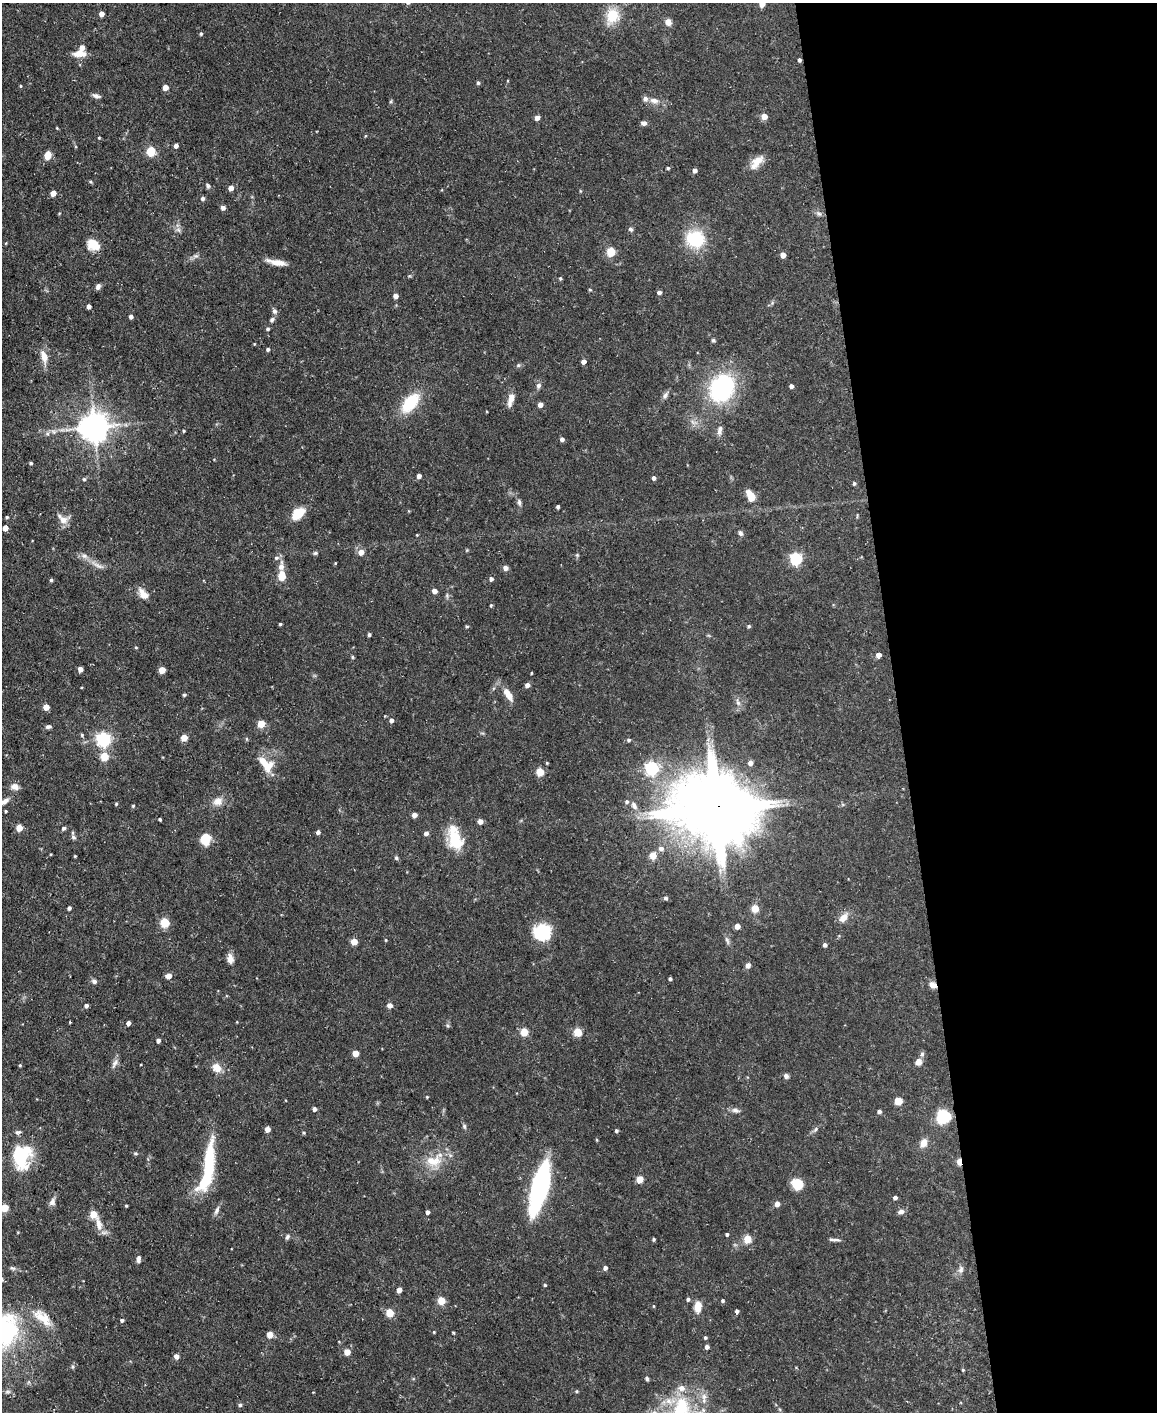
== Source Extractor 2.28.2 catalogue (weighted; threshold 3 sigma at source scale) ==
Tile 8 of 4 x 3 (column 4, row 2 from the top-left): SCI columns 3466-4620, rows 1537-2946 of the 4620 x 4591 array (HDU 1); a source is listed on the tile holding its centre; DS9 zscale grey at full resolution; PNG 1159 x 1414 px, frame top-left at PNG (2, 3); no overlay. Shown black and unused: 22% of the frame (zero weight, under 3 of 5 exposures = <1% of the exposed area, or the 3 px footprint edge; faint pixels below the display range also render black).
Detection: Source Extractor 2.28.2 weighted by HDU 2 'WHT'; one run over the whole footprint, this tile lists its part. Background 0.0587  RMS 0.004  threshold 0.0182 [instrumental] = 3 sigma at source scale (4.5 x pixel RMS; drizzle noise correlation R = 1.50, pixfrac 1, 0.05/0.05 arcsec/px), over >= 5 px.
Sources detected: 254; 2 inside a brighter object's white glare — not listed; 11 inside a brighter listed object's ellipse — not listed separately; the other 241 listed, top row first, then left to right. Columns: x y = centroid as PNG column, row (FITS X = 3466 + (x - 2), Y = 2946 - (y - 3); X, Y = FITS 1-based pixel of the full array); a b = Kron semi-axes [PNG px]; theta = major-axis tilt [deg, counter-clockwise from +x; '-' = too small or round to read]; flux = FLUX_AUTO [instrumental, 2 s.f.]
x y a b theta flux
762 4 5 4 - 4.3
101 14 4 4 - 2.9
612 16 17 13 74 11
668 22 8 7 - 2.4
201 34 4 4 - 0.62
80 54 17 7 1 4
799 60 4 3 - 1
478 83 5 4 - 0.69
20 86 5 3 - 0.38
165 87 4 4 - 3.8
96 96 11 5 -15 1.3
654 100 11 7 -11 2.3
391 101 6 3 72 0.47
764 116 4 4 - 5.3
537 117 4 4 - 2.5
644 123 6 5 - 1.4
57 128 4 3 - 0.32
365 136 5 3 - 0.34
99 138 4 3 - 0.33
176 146 4 4 - 1.2
151 151 5 5 - 20
48 155 7 6 - 5.3
756 162 21 9 47 4.7
668 168 3 3 - 0.61
695 170 4 4 - 1.6
208 186 8 5 -61 0.77
231 188 5 4 - 2.8
53 193 5 4 - 3.8
203 198 5 5 - 1.1
223 207 5 4 - 1.8
819 213 10 5 -40 1.1
631 229 6 5 - 0.9
178 230 7 5 -35 0.98
695 239 24 21 -20 16
6 243 5 3 - 0.32
93 245 16 12 -32 5.4
611 252 5 5 - 17
783 255 4 4 - 4.1
196 256 7 6 - 1
277 262 23 6 -11 4.4
560 278 5 4 - 0.54
98 287 6 5 - 1.4
590 290 4 4 - 0.44
659 292 4 4 - 1.4
396 296 4 4 - 2.8
89 306 4 4 - 1.5
274 311 7 6 - 1
131 316 4 4 - 1.5
272 320 7 6 - 0.94
267 329 4 4 - 0.71
713 340 5 5 - 0.56
268 349 4 4 - 0.73
44 357 18 8 -75 4.4
583 361 4 4 - 2.6
518 365 6 5 - 0.63
538 386 9 6 59 1.2
791 386 4 4 - 1.5
722 388 34 28 61 40
665 395 11 6 55 1.3
511 398 13 8 73 2.7
410 403 20 11 49 18
540 405 4 4 - 2.7
94 427 9 8 - 670
720 430 13 6 82 1.8
184 431 3 3 - 0.46
47 433 7 5 70 0.99
562 439 4 4 - 1.5
31 463 4 4 - 0.6
419 476 4 4 - 1.8
654 478 4 4 - 1.3
84 479 4 4 - 0.56
854 483 5 4 - 0.51
751 496 13 7 -70 6.3
519 502 8 5 -75 1.1
558 507 4 3 - 0.91
298 514 15 9 42 8
7 517 4 3 - 0.54
63 519 16 8 -40 3.3
5 528 4 4 - 3.6
740 533 8 5 -57 0.97
417 535 3 3 - 0.28
361 552 5 5 - 3.6
315 553 6 5 - 0.66
84 556 11 6 -15 1.8
796 558 6 5 - 50
335 563 4 3 - 0.32
98 565 22 4 -24 2.5
281 566 14 7 85 2.9
505 568 5 5 - 1.9
282 576 8 6 90 6.3
491 579 4 4 - 1.2
51 580 4 4 - 0.6
434 591 4 4 - 2.6
143 594 16 9 -52 3.4
491 605 4 3 - 0.45
280 624 4 3 - 0.46
467 626 5 3 - 0.5
749 626 4 4 - 0.65
369 635 4 3 - 0.66
136 647 4 3 - 0.36
879 655 4 4 - 3.3
352 657 4 4 - 0.48
80 669 4 4 - 2.2
162 670 5 4 - 7.1
531 673 3 2 - 0.33
527 685 4 4 - 2
184 695 4 4 - 0.54
509 696 13 9 -57 2.8
738 702 10 5 -65 1.5
46 707 4 4 - 5
391 720 5 5 - 1.3
261 724 5 5 - 9
48 727 7 5 7 1
82 735 5 4 - 0.5
184 738 5 4 - 6.6
104 739 6 6 - 85
629 740 5 4 - 0.75
104 756 5 5 - 14
547 763 4 3 - 0.36
750 763 5 4 - 2.3
266 764 25 14 -46 7.3
652 768 6 6 - 69
540 772 5 5 - 12
15 786 9 7 -9 2.7
4 801 11 6 33 2
218 802 13 10 13 3.2
116 804 4 3 - 0.46
133 806 4 4 - 0.45
634 806 10 7 -57 1.8
714 807 23 20 9 2500
6 811 3 2 - 0.48
414 815 4 4 - 2.8
160 819 3 3 - 0.64
480 821 4 4 - 3
19 828 5 4 - 7.3
64 828 5 4 - 1.1
318 832 4 4 - 1.3
426 833 4 4 - 1.6
73 837 7 5 -18 0.91
205 839 11 10 - 7.1
455 839 26 14 -75 15
661 848 7 6 - 1.8
653 855 5 5 - 7.8
75 856 3 2 - 0.37
396 858 5 5 - 0.67
666 898 6 5 - 0.78
69 908 4 4 - 1
755 908 5 5 - 12
843 918 10 7 50 3.7
165 922 5 5 - 20
737 926 4 4 - 3.5
543 933 18 16 -7 17
386 940 4 3 - 0.33
727 940 12 4 -66 1.1
354 942 5 4 - 6.6
825 945 4 4 - 1.1
230 959 13 7 -89 2.5
748 965 7 6 - 1.4
169 976 6 5 - 2.4
670 979 3 3 - 0.79
94 982 7 5 -26 1.2
932 985 8 6 -36 2.6
86 1005 4 4 - 1.4
389 1005 5 4 - 2.7
69 1022 4 3 - 0.31
128 1023 4 4 - 1.8
447 1025 6 4 -46 0.58
524 1032 5 5 - 13
577 1032 5 5 - 15
158 1040 4 4 - 1.5
355 1053 4 4 - 7.2
922 1054 7 6 - 0.88
918 1062 8 7 - 2.1
115 1063 15 6 59 1.7
20 1065 4 4 - 0.42
216 1068 12 10 -42 3.9
786 1076 7 6 - 1
427 1097 4 3 - 0.32
898 1101 9 8 - 2.7
314 1109 4 4 - 1.3
735 1110 11 6 -14 1.4
879 1111 4 4 - 1.2
943 1117 14 12 58 14
464 1126 6 5 - 0.71
267 1129 4 4 - 3.5
815 1130 9 4 62 0.92
616 1131 3 3 - 0.72
304 1133 5 3 - 0.43
597 1140 5 3 - 0.33
923 1143 10 8 72 3.3
135 1154 7 3 -1 0.56
19 1156 29 19 -72 21
209 1158 38 11 84 20
434 1161 28 17 22 10
959 1161 5 3 - 7.5
640 1179 5 4 - 8.5
797 1184 11 10 - 8.5
540 1187 41 11 75 85
895 1198 4 4 - 1.3
52 1202 11 8 64 1.8
777 1204 5 4 - 2.5
126 1206 3 3 - 0.42
4 1208 5 5 - 12
217 1210 13 5 65 1.4
427 1212 4 3 - 1.2
901 1212 9 6 15 1.4
93 1214 5 5 - 7.6
98 1224 21 7 -79 3.7
727 1234 3 3 - 0.64
287 1237 8 5 59 0.92
654 1239 4 3 - 0.6
747 1239 5 5 - 12
836 1240 13 4 -5 1.2
138 1259 8 5 83 1.3
12 1268 8 4 -25 0.84
605 1268 5 5 - 1.3
961 1270 11 7 76 1.7
545 1285 4 3 - 0.52
399 1290 4 4 - 3.2
688 1299 5 4 - 0.77
441 1301 5 5 - 11
723 1301 4 4 - 0.62
653 1306 5 3 - 0.35
698 1306 10 6 86 6.1
737 1311 4 4 - 1.1
390 1313 5 5 - 12
43 1318 30 14 -36 8.3
122 1320 4 4 - 0.88
4 1330 38 31 89 50
434 1332 4 3 - 0.38
453 1332 5 3 - 0.35
270 1334 7 6 - 2.5
705 1338 4 4 - 0.63
707 1347 4 4 - 1.5
347 1352 4 4 - 5.8
176 1356 5 5 - 2
963 1370 4 3 - 0.41
647 1379 5 4 - 0.67
7 1392 9 4 0 0.87
240 1405 5 4 - 0.8
681 1409 38 23 70 28
Overlapping masked pixels (flux is a lower limit): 4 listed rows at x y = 799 60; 714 807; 932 985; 959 1161
Isophote crosses this tile's border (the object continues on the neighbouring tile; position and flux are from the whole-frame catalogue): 5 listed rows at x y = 762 4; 4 801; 4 1208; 4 1330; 681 1409